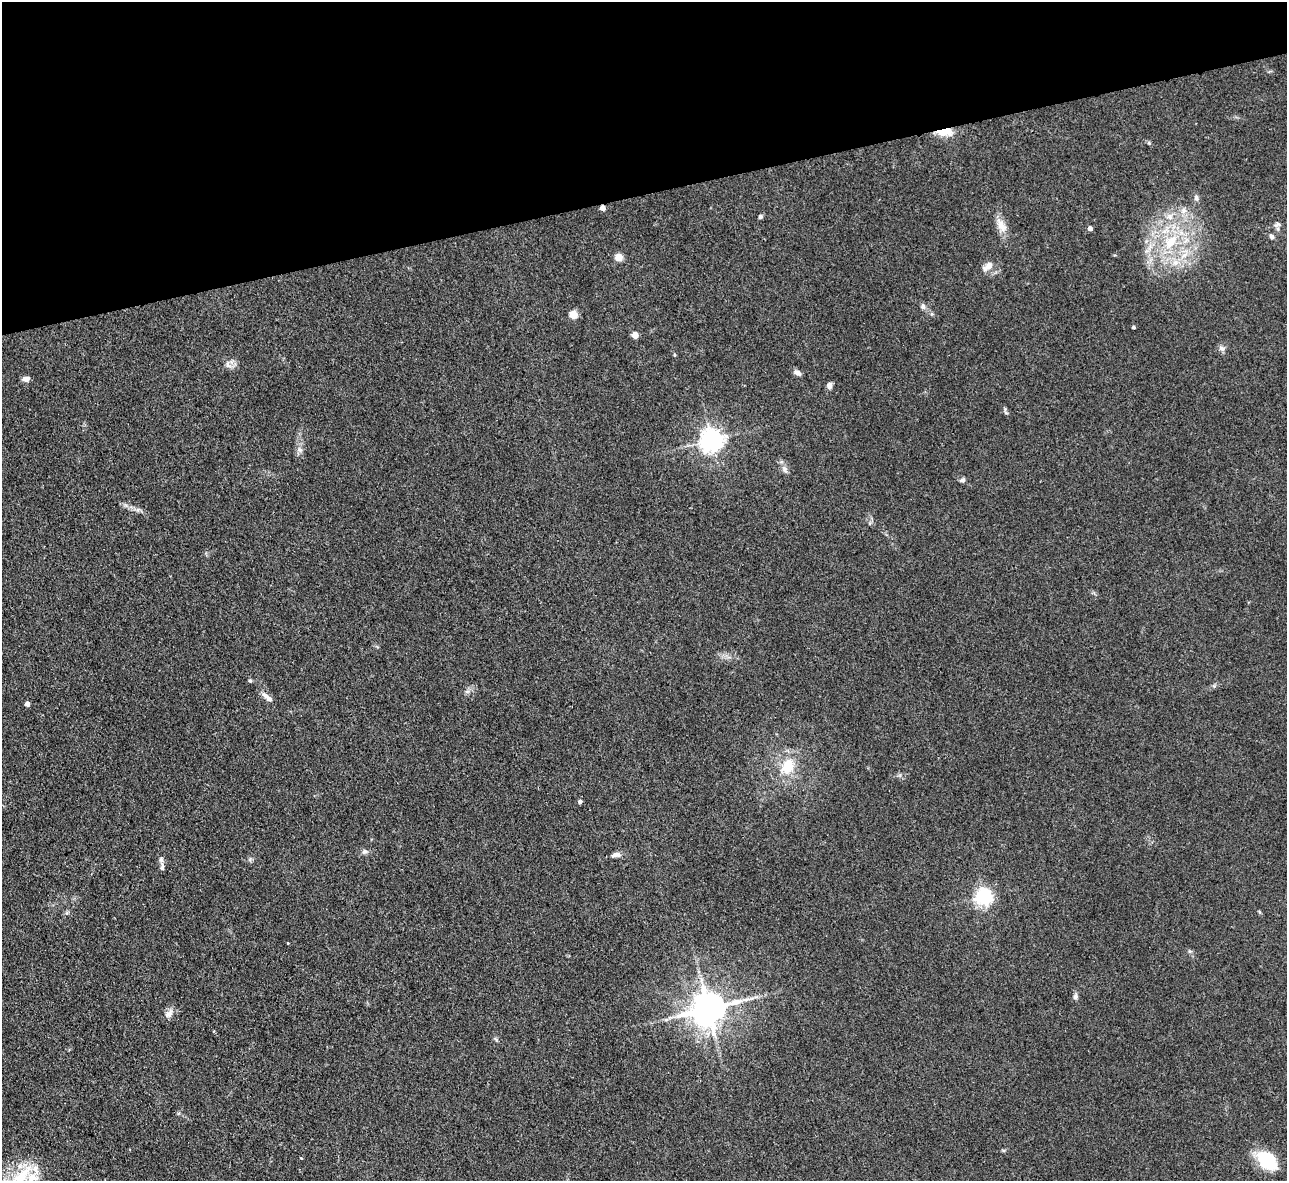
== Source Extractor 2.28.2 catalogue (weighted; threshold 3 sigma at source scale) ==
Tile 3 of 4 x 4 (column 3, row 1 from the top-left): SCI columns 2569-3853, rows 3799-4977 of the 5139 x 5115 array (HDU 1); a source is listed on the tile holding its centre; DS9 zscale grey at full resolution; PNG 1289 x 1183 px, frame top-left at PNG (2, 2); no overlay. Shown black and unused: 16% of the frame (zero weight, under 3 of 4 exposures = <1% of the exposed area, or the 3 px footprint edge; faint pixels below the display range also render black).
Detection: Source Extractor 2.28.2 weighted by HDU 2 'WHT'; one run over the whole footprint, this tile lists its part. Background 0.059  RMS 0.0053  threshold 0.0241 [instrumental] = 3 sigma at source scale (4.5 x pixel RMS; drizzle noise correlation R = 1.50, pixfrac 1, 0.05/0.05 arcsec/px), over >= 5 px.
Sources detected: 50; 3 inside a brighter listed object's ellipse — not listed separately; the other 47 listed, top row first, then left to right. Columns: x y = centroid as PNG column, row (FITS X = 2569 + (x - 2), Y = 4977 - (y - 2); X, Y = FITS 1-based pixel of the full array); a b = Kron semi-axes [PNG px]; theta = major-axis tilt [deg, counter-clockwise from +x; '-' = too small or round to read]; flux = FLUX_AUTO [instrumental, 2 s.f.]
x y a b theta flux
944 132 20 8 3 8.9
1149 143 6 4 -46 0.78
1196 198 9 6 -71 1.6
603 208 4 4 - 3.8
1184 210 8 7 - 2.5
760 217 5 5 - 1.2
1170 217 9 8 - 3.4
1277 224 9 5 10 1.3
1002 226 19 10 -61 5.8
1090 228 4 4 - 2.4
1271 236 6 5 - 1.4
1170 242 22 14 46 18
1184 255 9 7 28 3.3
619 257 5 5 - 17
1175 262 9 8 - 3.7
988 266 15 8 38 4.1
923 306 9 6 -75 1.6
573 315 5 5 - 19
1133 327 4 3 - 0.89
635 335 5 5 - 7.7
1222 348 9 6 -39 1.8
228 365 12 6 -52 2.3
798 373 9 6 -28 2.2
26 379 8 5 4 2.7
829 385 7 6 - 2.1
1006 413 6 4 -19 0.73
712 440 7 7 - 450
300 450 6 5 - 1.3
785 469 13 6 -60 2.4
962 480 8 5 15 1.3
250 680 5 4 - 0.73
467 691 7 4 19 1.1
265 695 10 6 -40 2.4
27 704 4 4 - 2.6
787 766 24 18 68 15
580 802 5 4 - 1.3
365 851 8 6 14 1.5
616 855 13 6 10 2.3
161 859 7 6 - 1.4
162 867 10 5 86 1.4
984 897 6 6 - 180
1075 996 8 6 -86 1.6
708 1009 10 9 - 1300
169 1013 14 8 47 3.1
213 1031 4 2 - 0.45
1267 1160 22 13 -43 27
20 1177 60 19 33 31
Overlapping masked pixels (flux is a lower limit): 2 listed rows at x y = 944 132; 603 208
Isophote crosses this tile's border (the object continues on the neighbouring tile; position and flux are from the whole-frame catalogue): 1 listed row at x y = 20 1177